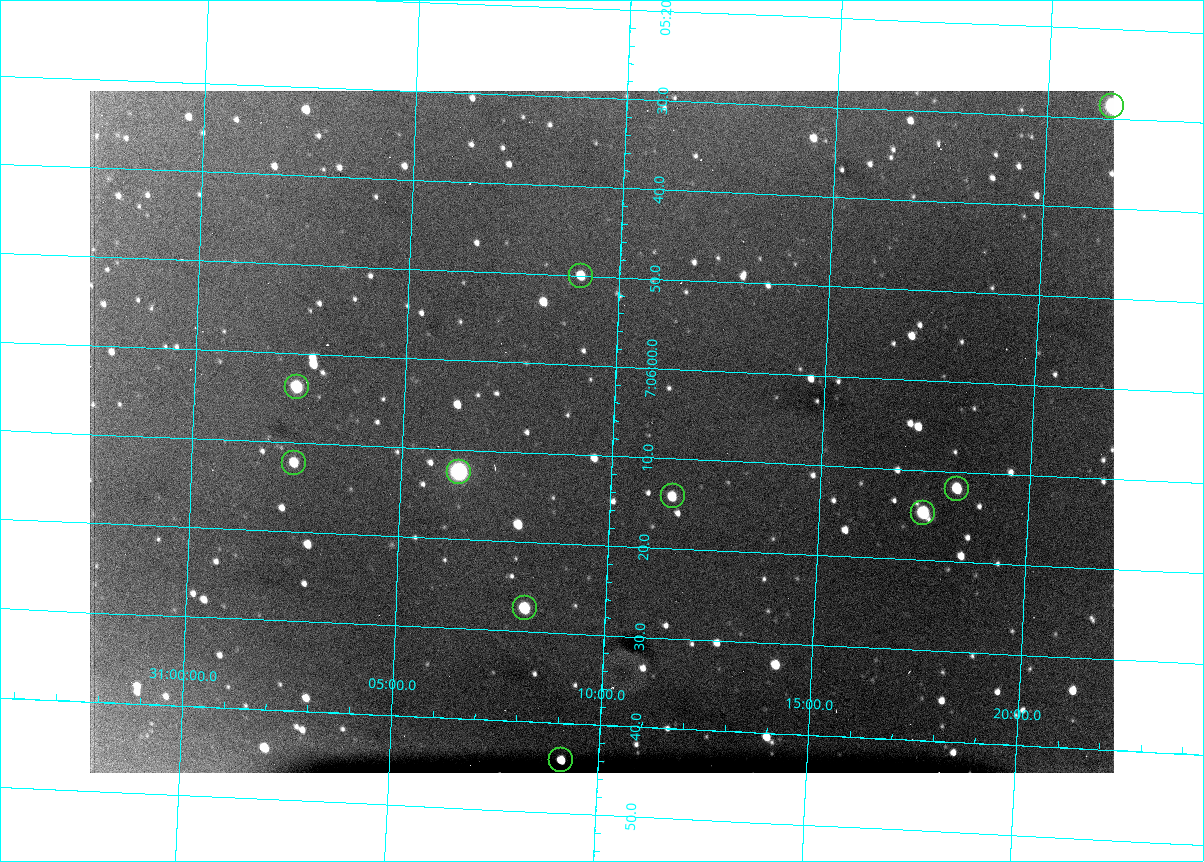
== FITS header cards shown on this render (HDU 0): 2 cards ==
NAXIS1  =                 1024 /fastest changing axis
NAXIS2  =                  682 /next to fastest changing axis

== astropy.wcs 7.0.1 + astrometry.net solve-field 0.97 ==
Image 1024 x 682 px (HDU 0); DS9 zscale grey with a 90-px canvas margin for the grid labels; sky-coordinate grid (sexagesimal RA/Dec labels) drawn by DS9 from the SOLVED WCS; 10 Tycho-2 reference stars matched to detected sources circled (green)
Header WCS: RA---TAN/DEC--TAN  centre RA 07:06:07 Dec +31:10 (106.53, +31.16 deg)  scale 1.44 arcsec/px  FOV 24.5' x 16.3'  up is -93 deg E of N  parity flipped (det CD > 0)
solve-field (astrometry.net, Tycho-2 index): VERIFIED the header's WCS against the Tycho-2 star catalogue (10 matches, 0 conflicts) and refined it, rather than solving blind
Solved WCS: RA---TAN-SIP/DEC--TAN-SIP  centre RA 07:06:07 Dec +31:10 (106.53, +31.16 deg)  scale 1.43 arcsec/px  FOV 24.4' x 16.3'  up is -92 deg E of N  parity flipped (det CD > 0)
The solver's refit moves the header's centre by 0.48 arcsec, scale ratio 0.9964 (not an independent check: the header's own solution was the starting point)
Tycho-2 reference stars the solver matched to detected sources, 10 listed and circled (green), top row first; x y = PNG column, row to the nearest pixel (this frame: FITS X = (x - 90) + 1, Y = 682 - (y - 91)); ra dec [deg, ICRS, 3 dp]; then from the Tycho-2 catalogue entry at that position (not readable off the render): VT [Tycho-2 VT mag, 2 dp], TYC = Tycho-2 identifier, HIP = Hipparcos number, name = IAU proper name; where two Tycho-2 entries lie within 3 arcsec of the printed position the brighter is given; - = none
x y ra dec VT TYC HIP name
1112 106 106.369 +31.359 8.79 2438-636-1 - -
581 276 106.458 +31.151 12.35 2438-728-1 - -
297 387 106.516 +31.041 10.39 2438-398-1 - -
294 463 106.551 +31.041 11.84 2438-663-1 - -
459 472 106.552 +31.106 9.20 2438-180-1 - -
957 489 106.550 +31.305 11.61 2438-184-1 - -
673 496 106.559 +31.192 11.79 2438-1039-1 - -
923 513 106.562 +31.292 10.01 2438-106-1 - -
525 608 106.614 +31.135 11.36 2438-550-1 - -
561 760 106.684 +31.152 11.76 2438-931-1 - -